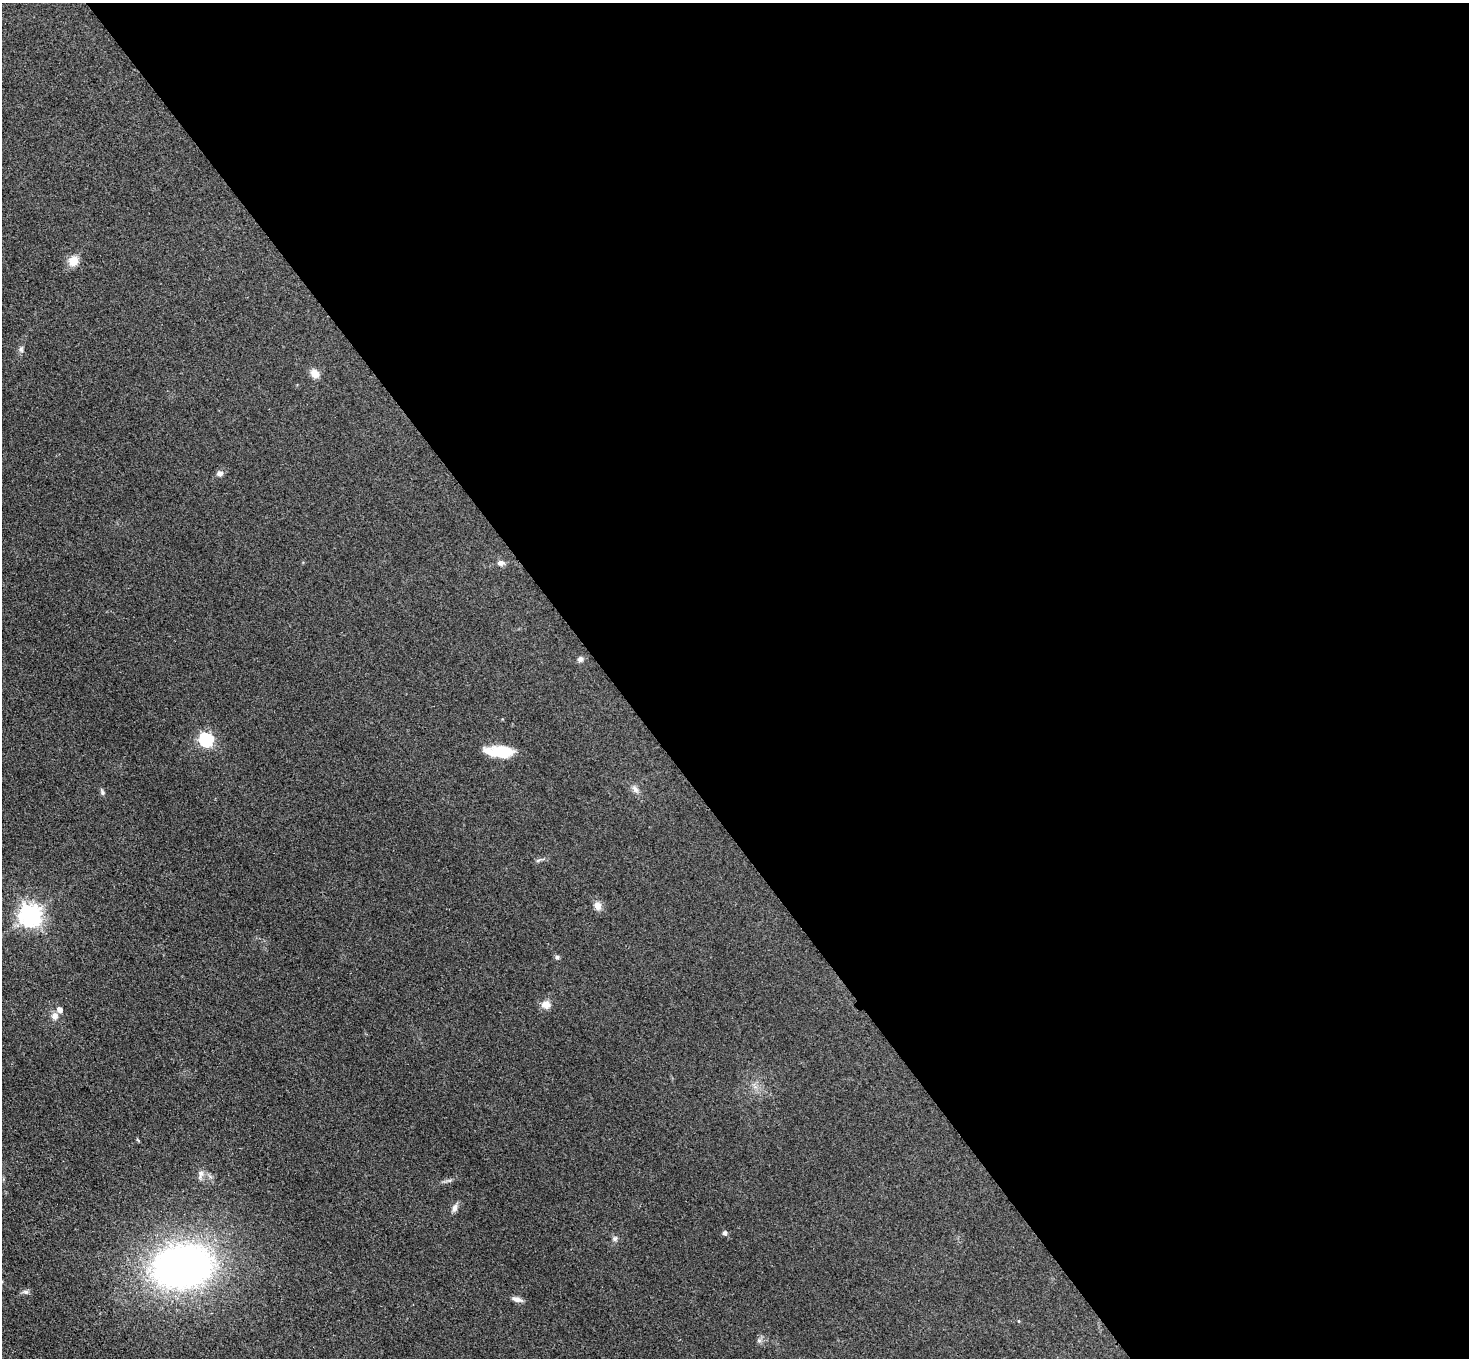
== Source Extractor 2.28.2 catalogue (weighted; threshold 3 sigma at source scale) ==
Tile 8 of 4 x 4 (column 4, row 2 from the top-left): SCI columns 4434-5900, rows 2893-4248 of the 5931 x 5925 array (HDU 1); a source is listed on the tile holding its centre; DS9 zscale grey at full resolution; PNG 1471 x 1360 px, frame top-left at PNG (2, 3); no overlay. Shown black and unused: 59% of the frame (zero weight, under 3 of 4 exposures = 3% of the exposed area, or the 3 px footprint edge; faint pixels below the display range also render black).
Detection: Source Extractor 2.28.2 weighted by HDU 2 'WHT'; one run over the whole footprint, this tile lists its part. Background 0.147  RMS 0.012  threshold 0.054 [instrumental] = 3 sigma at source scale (4.5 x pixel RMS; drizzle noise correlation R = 1.50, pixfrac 1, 0.05/0.05 arcsec/px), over >= 5 px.
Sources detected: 26; all 26 listed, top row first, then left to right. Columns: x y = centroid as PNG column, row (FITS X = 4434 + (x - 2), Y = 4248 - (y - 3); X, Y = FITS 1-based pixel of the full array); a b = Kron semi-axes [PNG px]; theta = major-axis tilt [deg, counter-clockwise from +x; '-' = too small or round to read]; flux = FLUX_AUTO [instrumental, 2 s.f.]
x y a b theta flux
73 261 11 10 - 15
21 349 8 7 - 3.2
315 374 11 8 -47 10
220 473 7 6 - 4.9
501 563 9 7 -1 5.2
580 659 7 6 - 3.6
206 739 6 6 - 190
499 751 29 11 -4 36
635 789 12 7 -49 5.2
102 792 8 5 -64 2.6
538 860 7 4 19 2.1
598 906 10 8 -74 7.8
30 915 8 7 - 820
557 957 6 6 - 2.1
546 1005 13 10 -6 8.6
59 1009 5 5 - 7.4
55 1016 9 8 - 6.6
201 1174 12 7 86 5.6
455 1208 11 7 73 4.9
725 1233 6 5 - 3.4
615 1238 8 6 44 3.1
182 1266 48 33 10 620
26 1292 9 5 -6 3.1
516 1299 14 6 -18 5.7
1019 1321 4 3 - 1
759 1340 7 4 -1 2.3